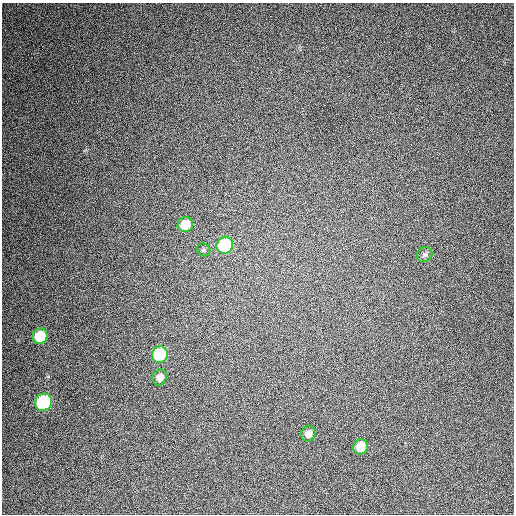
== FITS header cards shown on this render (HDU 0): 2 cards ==
NAXIS1  =                  512 / Axis length
NAXIS2  =                  512 / Axis length

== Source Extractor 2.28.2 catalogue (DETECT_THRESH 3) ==
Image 512 x 512 px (HDU 0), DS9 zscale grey, 1 PNG px = 1 image px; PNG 516 x 516 px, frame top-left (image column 1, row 512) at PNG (2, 3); each listed source drawn as its Kron ellipse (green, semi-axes under 4 px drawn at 4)
Background 446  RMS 12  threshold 35.7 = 3 sigma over >= 5 px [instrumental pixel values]
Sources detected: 10; all 10 listed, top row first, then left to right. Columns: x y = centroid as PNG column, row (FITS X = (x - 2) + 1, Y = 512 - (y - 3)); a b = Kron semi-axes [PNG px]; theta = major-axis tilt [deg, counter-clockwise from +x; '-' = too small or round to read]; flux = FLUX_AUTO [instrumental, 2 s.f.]
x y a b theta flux
185 225 8 7 - 18000
225 245 8 8 - 52000
204 250 7 6 - 1600
425 254 8 7 - 2200
40 336 8 7 - 25000
160 355 8 8 - 56000
160 377 8 7 - 5400
43 402 9 8 - 91000
308 434 8 7 - 5000
361 447 8 7 - 14000